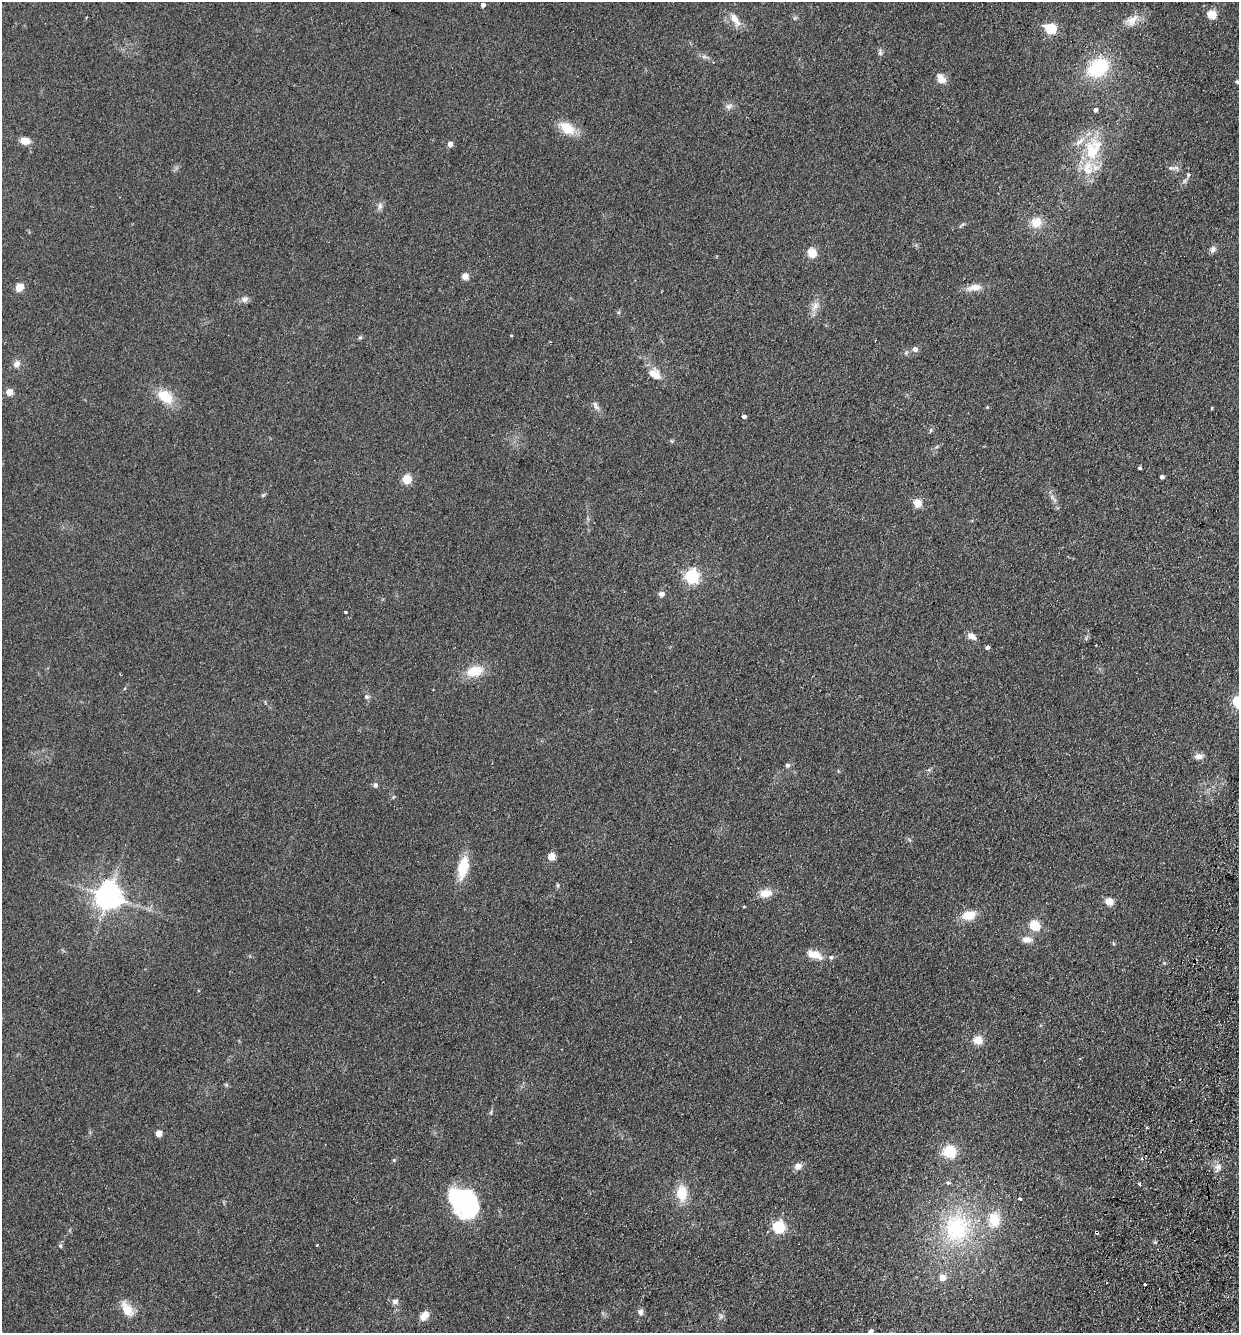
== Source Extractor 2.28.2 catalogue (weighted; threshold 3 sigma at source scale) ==
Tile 6 of 4 x 4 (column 2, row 2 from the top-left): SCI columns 1554-2790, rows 2685-4015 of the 5452 x 5368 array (HDU 1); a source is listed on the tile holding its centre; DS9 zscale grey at full resolution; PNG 1241 x 1335 px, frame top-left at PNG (2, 2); no overlay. Shown black and unused: <1% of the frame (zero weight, under 2 of 3 exposures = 3% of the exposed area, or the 3 px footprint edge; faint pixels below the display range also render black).
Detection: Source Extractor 2.28.2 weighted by HDU 2 'WHT'; one run over the whole footprint, this tile lists its part. Background 0.15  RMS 0.011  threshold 0.0505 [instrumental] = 3 sigma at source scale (4.5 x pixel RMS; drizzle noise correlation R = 1.50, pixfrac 1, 0.05/0.05 arcsec/px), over >= 5 px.
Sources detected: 106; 2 inside a brighter object's white glare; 1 cosmic-ray / hot-pixel residue — not listed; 4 inside a brighter listed object's ellipse — not listed separately; the other 99 listed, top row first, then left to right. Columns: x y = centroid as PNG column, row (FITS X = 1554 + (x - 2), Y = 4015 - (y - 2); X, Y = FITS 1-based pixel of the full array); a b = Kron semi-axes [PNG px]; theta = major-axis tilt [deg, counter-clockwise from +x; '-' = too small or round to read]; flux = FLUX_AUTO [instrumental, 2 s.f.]
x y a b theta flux
483 5 4 4 - 5.2
1212 14 5 5 - 53
795 18 6 4 71 1.6
735 19 18 8 -53 13
1132 20 21 12 38 13
1044 25 5 4 - 3.2
1050 29 5 5 - 92
880 52 9 5 -82 2.7
705 57 12 4 -9 3.1
1098 68 21 16 34 70
941 78 14 9 -50 8.5
1237 82 5 5 - 1.9
729 106 9 7 36 4
1095 110 4 4 - 3.1
567 128 22 13 -35 21
25 141 11 7 -9 9.3
450 144 4 4 - 10
1092 151 35 20 86 55
1171 168 9 6 9 3.3
1188 175 6 4 72 1.6
1184 181 7 4 71 2.2
380 206 10 6 80 4
1036 222 13 12 - 15
961 225 11 3 45 1.6
1213 249 9 8 - 3.8
812 253 5 5 - 55
465 276 4 4 - 21
19 287 5 5 - 38
974 287 20 9 10 11
245 299 10 8 24 4.4
815 306 15 8 64 8.4
511 336 4 2 - 0.93
360 337 6 4 0 1.6
915 349 5 5 - 5.6
17 364 9 8 - 6
654 374 17 11 -27 13
9 392 5 4 - 22
165 396 18 12 -37 28
596 406 11 6 -57 4.8
987 407 3 3 - 0.98
1212 408 5 3 - 0.95
744 416 5 4 - 3.4
931 430 6 4 89 1.6
672 441 6 4 -44 1.2
1140 468 4 4 - 1.5
1162 477 4 4 - 3.6
407 479 5 5 - 57
263 495 6 4 18 1.4
917 503 5 5 - 40
692 576 6 6 - 220
661 594 5 4 - 7.7
345 612 3 3 - 6
972 636 10 6 -28 6.7
1096 645 3 2 - 0.69
987 648 4 4 - 3.1
474 671 20 12 14 23
367 697 7 5 -30 2.5
1238 702 5 5 - 130
1198 756 10 7 7 6.2
788 765 6 6 - 2.5
375 785 7 6 - 2.7
551 857 5 5 - 31
463 867 20 9 77 36
558 886 6 4 -72 1.4
765 893 16 9 8 13
108 896 8 8 - 1300
1109 901 5 5 - 34
744 906 5 3 - 0.91
969 915 15 9 12 19
1034 925 5 5 - 64
1027 939 12 8 -3 7.5
1113 944 6 3 -81 1.3
814 955 22 10 -19 14
978 1040 11 10 - 11
491 1112 8 3 77 1.7
1147 1128 4 3 - 1.7
159 1133 5 4 - 18
949 1152 13 12 - 30
394 1160 5 4 - 1.3
798 1166 9 8 - 6.7
1218 1167 11 8 79 5.8
948 1183 3 3 - 4.4
1139 1184 3 3 - 3.8
682 1193 17 12 -89 25
1020 1199 4 3 - 4
471 1202 39 19 -61 77
778 1227 6 5 - 140
957 1228 44 39 75 110
1097 1232 4 3 - 4.8
1155 1242 5 4 - 1.5
60 1246 6 4 -67 1.8
942 1277 8 8 - 7.7
1145 1284 3 2 - 1.9
395 1301 6 6 - 4.5
127 1309 22 12 -61 16
640 1312 8 7 - 4.1
424 1315 12 8 53 9.1
721 1316 7 5 46 2.4
870 1331 4 4 - 4.6
Overlapping masked pixels (flux is a lower limit): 2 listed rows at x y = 108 896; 1097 1232
Isophote crosses this tile's border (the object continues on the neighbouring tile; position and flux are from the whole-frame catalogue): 3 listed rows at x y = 1237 82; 1238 702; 870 1331